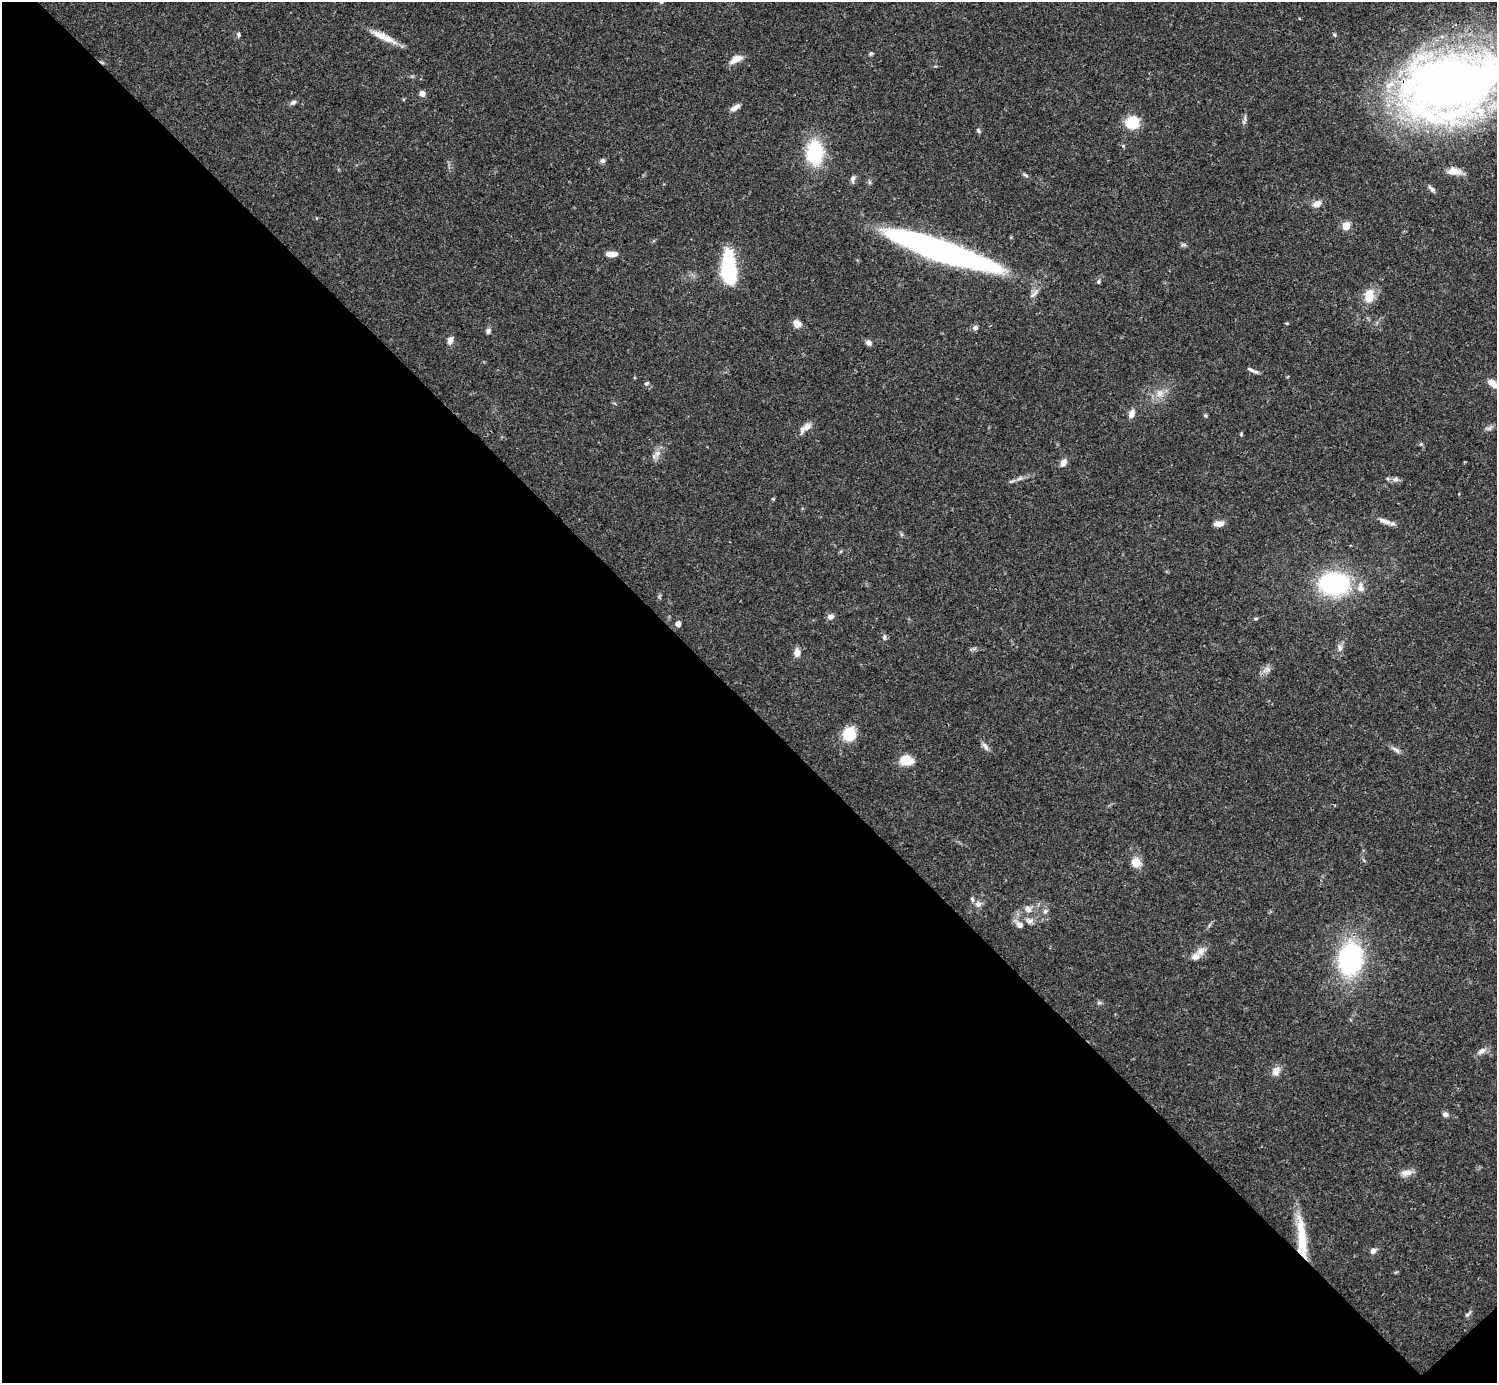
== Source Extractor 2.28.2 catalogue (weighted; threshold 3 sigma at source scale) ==
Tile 14 of 4 x 4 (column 2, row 4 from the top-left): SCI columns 1495-2989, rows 158-1538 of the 5982 x 5981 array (HDU 1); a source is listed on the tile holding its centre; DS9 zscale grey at full resolution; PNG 1499 x 1385 px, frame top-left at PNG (2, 2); no overlay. Shown black and unused: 49% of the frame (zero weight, under 3 of 4 exposures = <1% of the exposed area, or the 3 px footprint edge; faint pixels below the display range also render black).
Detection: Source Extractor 2.28.2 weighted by HDU 2 'WHT'; one run over the whole footprint, this tile lists its part. Background 0.0411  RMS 0.0027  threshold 0.012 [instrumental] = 3 sigma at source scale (4.5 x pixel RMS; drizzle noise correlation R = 1.50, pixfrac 1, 0.05/0.05 arcsec/px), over >= 5 px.
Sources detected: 82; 1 inside a brighter object's white glare — not listed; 2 inside a brighter listed object's ellipse — not listed separately; the other 79 listed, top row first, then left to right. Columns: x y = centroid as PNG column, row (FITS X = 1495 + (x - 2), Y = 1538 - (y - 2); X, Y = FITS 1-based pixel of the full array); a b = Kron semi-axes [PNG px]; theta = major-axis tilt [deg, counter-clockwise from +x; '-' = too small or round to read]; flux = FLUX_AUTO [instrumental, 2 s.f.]
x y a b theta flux
238 35 7 5 -81 0.59
384 37 37 7 -25 4.4
871 54 6 4 33 0.41
736 59 16 7 28 2.5
1451 85 80 53 14 290
422 93 6 6 - 1.3
293 102 8 6 26 0.75
735 108 13 6 33 1.5
1244 119 15 4 78 0.81
1132 123 13 13 - 8
979 131 7 5 -47 0.5
815 152 30 20 -88 15
603 161 6 6 - 0.65
1454 171 17 9 -7 3
1025 175 9 3 -34 0.51
853 179 10 6 76 0.83
870 182 6 4 -89 0.43
1432 189 11 5 -43 0.88
1317 204 10 7 29 2
316 218 5 3 - 0.22
1346 226 5 5 - 8.1
1183 245 10 4 4 0.54
939 250 97 17 -19 110
611 254 13 6 -1 2.4
729 269 29 12 -87 28
1098 282 5 5 - 0.48
1369 296 15 11 80 4.8
797 324 10 7 -34 2.3
975 328 7 6 - 0.88
488 331 6 6 - 0.81
450 340 10 6 67 1.5
869 343 8 7 - 1
1255 371 12 5 -18 0.89
647 383 6 5 - 0.49
1492 383 14 7 -36 2.5
1160 393 11 11 - 2.6
1131 413 10 7 70 1.7
1205 416 6 5 - 0.39
807 426 13 8 31 1.9
1489 428 13 6 21 0.87
1241 434 4 4 - 0.29
1421 444 5 5 - 0.34
656 454 18 6 43 1.6
1063 463 11 7 60 1.4
1396 479 8 6 15 0.87
1012 481 10 4 25 0.75
773 499 5 4 - 0.28
1385 521 19 6 -20 1.8
1219 524 11 6 1 1.9
1334 584 25 19 -3 37
1360 588 14 10 89 2.4
831 616 8 7 - 1.2
1255 619 5 4 - 0.41
678 624 4 4 - 2.2
884 637 8 5 89 0.64
1340 648 12 6 -85 1.2
974 649 7 4 18 0.54
797 653 10 7 88 1.7
1267 670 13 7 27 1.4
849 734 15 13 60 7.1
985 746 13 6 -56 1.1
1396 750 14 5 -37 1.1
906 760 12 8 -11 7.1
1136 862 13 11 -34 2.9
978 904 9 8 - 1.3
1028 909 10 8 -45 1.6
1045 911 6 6 - 0.69
1029 921 11 8 -8 1.4
1019 925 10 8 -37 1.6
1196 957 13 10 15 2.3
1350 959 26 19 82 44
1099 1003 7 4 18 0.46
1482 1051 14 7 32 1.4
1276 1071 12 9 60 2.1
1445 1114 7 6 - 1.1
1406 1173 16 8 6 1.9
1302 1244 46 11 -86 11
1373 1251 7 6 - 1.2
1468 1314 12 4 45 0.68
Overlapping masked pixels (flux is a lower limit): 3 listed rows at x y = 1451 85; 939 250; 1302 1244
Isophote crosses this tile's border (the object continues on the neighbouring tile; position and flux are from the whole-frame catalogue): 2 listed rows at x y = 1451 85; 1492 383